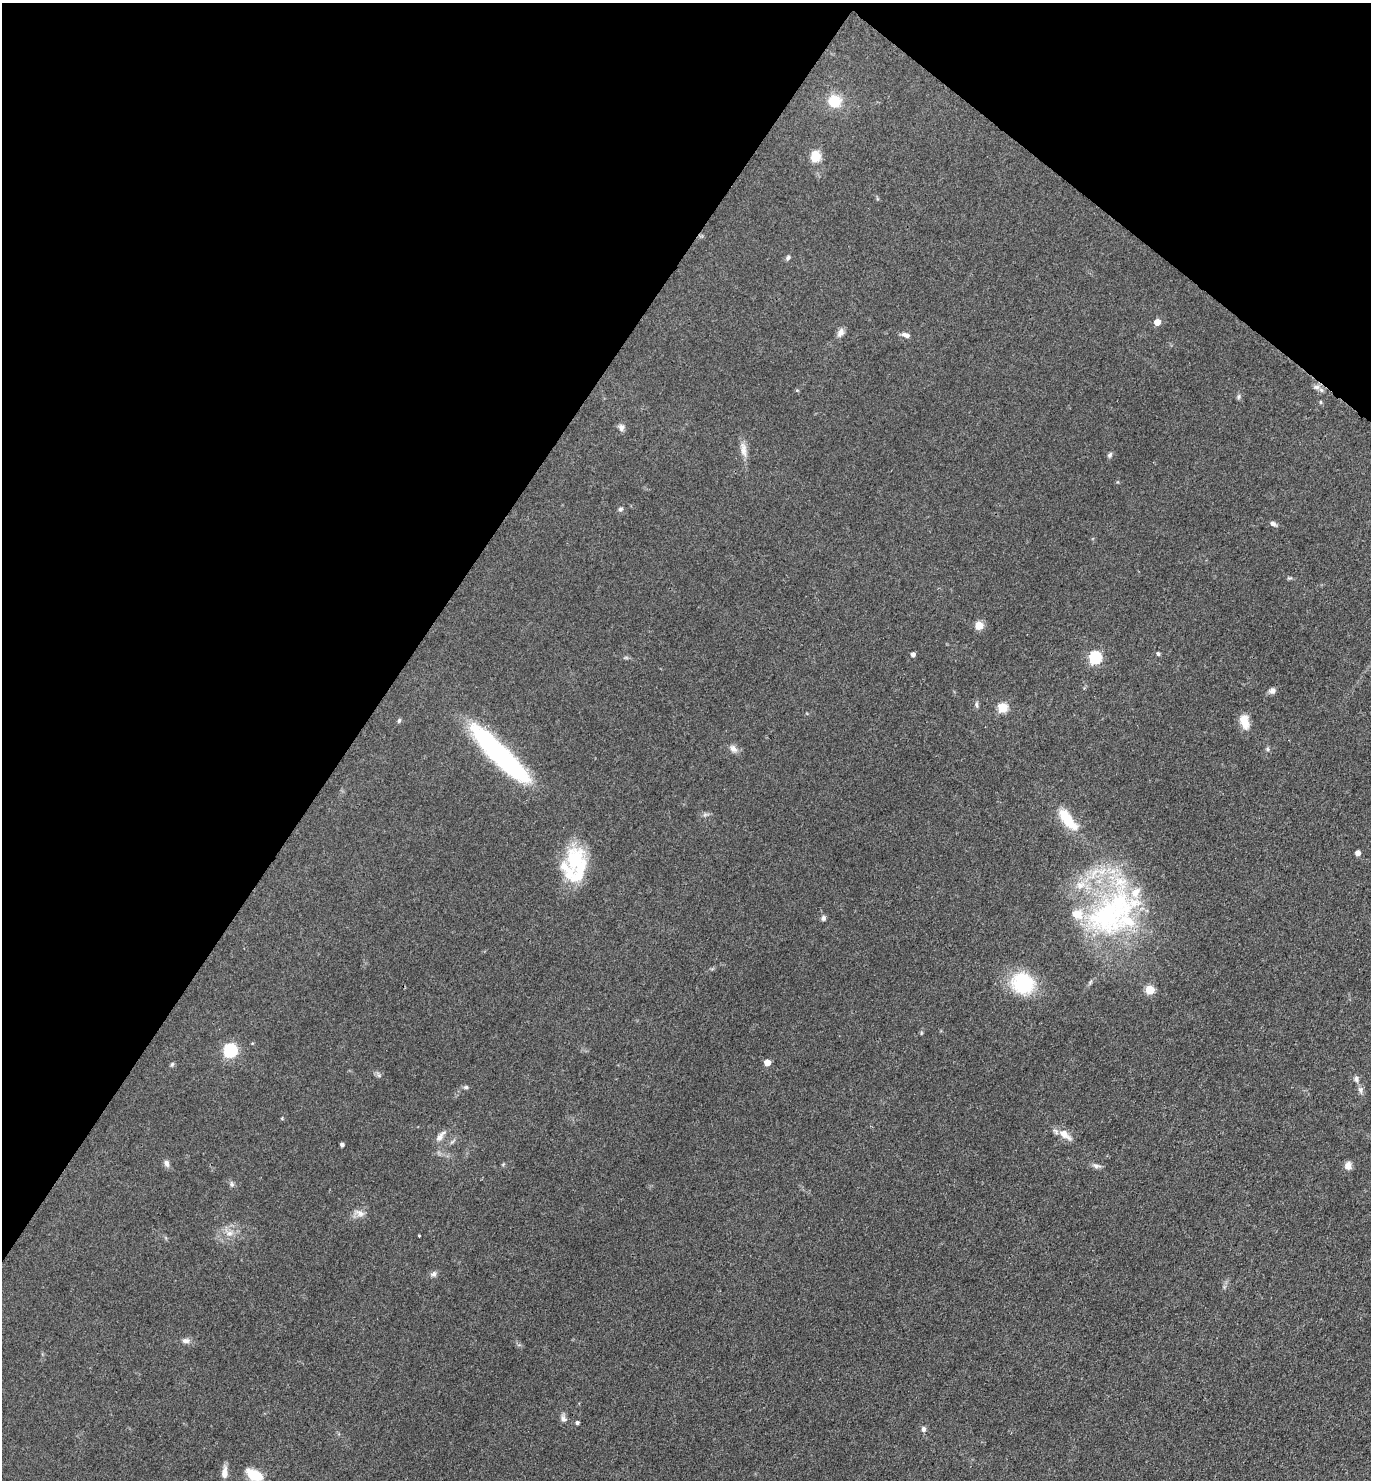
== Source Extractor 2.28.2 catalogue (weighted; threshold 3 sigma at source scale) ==
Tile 2 of 4 x 4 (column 2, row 1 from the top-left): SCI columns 1663-3031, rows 4438-5915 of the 5922 x 5917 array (HDU 1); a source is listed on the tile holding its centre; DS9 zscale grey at full resolution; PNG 1373 x 1482 px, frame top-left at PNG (2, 3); no overlay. Shown black and unused: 32% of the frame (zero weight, under 3 of 4 exposures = <1% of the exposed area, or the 3 px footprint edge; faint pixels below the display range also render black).
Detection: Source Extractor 2.28.2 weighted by HDU 2 'WHT'; one run over the whole footprint, this tile lists its part. Background 0.071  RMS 0.0061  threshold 0.0277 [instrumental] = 3 sigma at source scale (4.5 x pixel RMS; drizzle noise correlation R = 1.50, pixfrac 1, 0.05/0.05 arcsec/px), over >= 5 px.
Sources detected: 68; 11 inside a brighter listed object's ellipse — not listed separately; the other 57 listed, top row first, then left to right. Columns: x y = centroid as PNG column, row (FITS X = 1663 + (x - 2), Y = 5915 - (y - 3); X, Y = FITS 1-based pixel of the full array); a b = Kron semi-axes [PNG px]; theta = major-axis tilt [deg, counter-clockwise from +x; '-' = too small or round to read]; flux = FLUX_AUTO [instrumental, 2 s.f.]
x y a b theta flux
835 101 14 13 - 14
815 157 10 9 - 11
788 258 6 5 - 1.3
1157 322 5 5 - 6
840 333 11 7 63 3.1
906 335 11 6 -18 2.6
1316 387 10 6 0 2.5
1239 397 8 4 81 1
1320 402 5 3 - 0.61
621 427 9 7 -74 2.3
743 449 22 8 -82 5.2
1110 455 7 5 62 1.3
620 509 6 5 - 1.2
1273 524 7 6 - 1.8
979 626 5 5 - 18
1158 654 5 4 - 1.1
913 655 4 4 - 2.1
1095 658 6 6 - 71
1272 691 8 8 - 2.1
976 705 9 4 -80 1.4
1003 708 5 5 - 31
399 720 6 4 63 0.97
1244 721 17 9 -77 8.3
733 749 12 8 -43 3.1
1267 749 6 5 - 1
500 755 76 16 -46 120
1067 819 28 11 -53 20
1358 853 4 4 - 3.5
575 859 42 25 77 35
1107 915 64 60 22 130
823 918 8 6 90 1.4
1023 983 24 22 -30 39
1150 990 5 5 - 25
230 1050 6 6 - 84
767 1063 5 5 - 7.1
172 1064 6 5 - 0.91
378 1075 7 4 -70 1.1
1356 1079 8 6 -86 1.9
466 1087 7 5 12 1.2
1360 1090 9 7 -78 2.3
1064 1134 18 9 -38 7
440 1137 15 7 59 3.7
342 1145 4 4 - 1.8
167 1163 10 7 -71 2.2
1096 1166 12 5 -2 2.1
1348 1166 10 8 78 3.5
232 1184 7 6 - 1.4
360 1213 12 8 -16 3.8
229 1233 9 7 2 3.3
419 1236 4 2 - 0.47
434 1274 8 7 - 1.9
186 1341 10 7 -1 2.6
563 1418 10 7 -60 2.3
577 1423 4 4 - 1.3
923 1429 7 6 - 1.8
224 1473 14 7 83 4.5
254 1475 13 8 -26 20